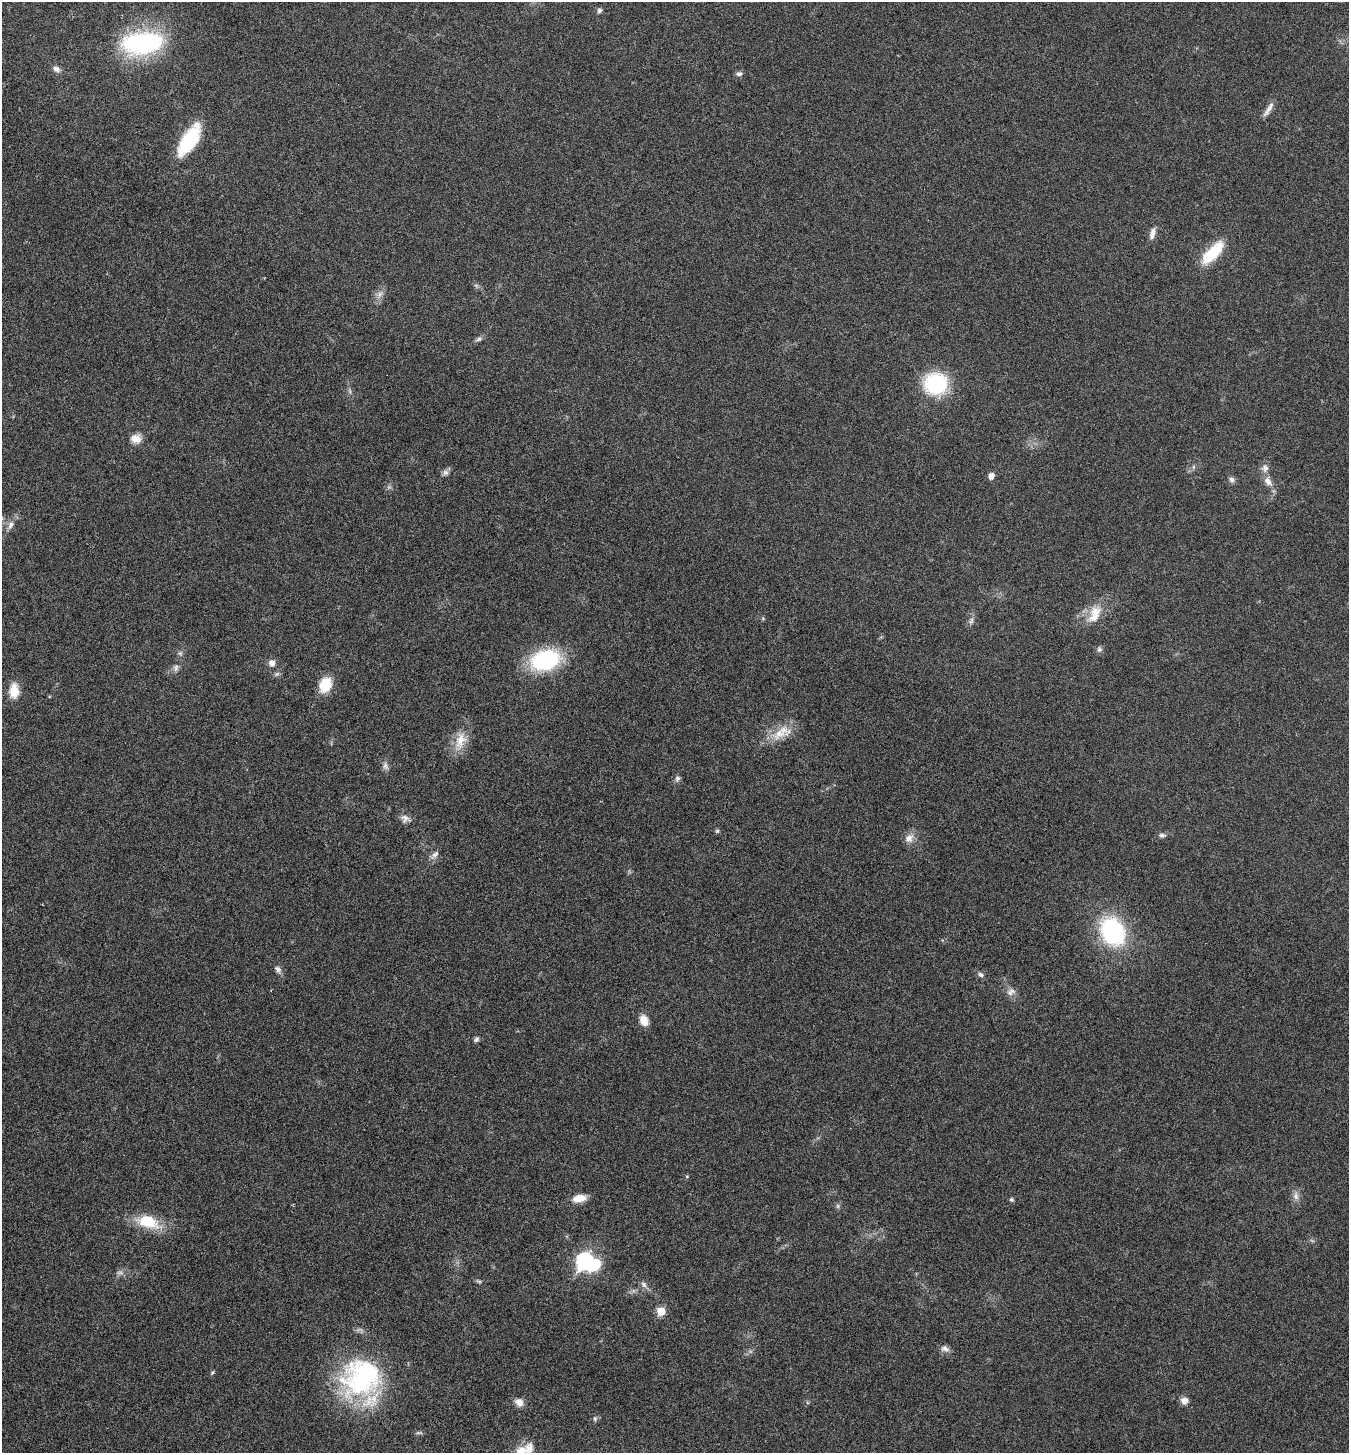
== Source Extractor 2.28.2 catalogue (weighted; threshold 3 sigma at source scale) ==
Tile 11 of 4 x 4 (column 3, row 3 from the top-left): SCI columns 2983-4329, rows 1457-2907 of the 5824 x 5817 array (HDU 1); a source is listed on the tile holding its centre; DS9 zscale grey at full resolution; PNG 1351 x 1455 px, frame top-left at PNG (2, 2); no overlay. Nothing masked; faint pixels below the display range render black.
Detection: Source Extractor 2.28.2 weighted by HDU 2 'WHT'; one run over the whole footprint, this tile lists its part. Background 0.0356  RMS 0.0039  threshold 0.0158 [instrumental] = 3 sigma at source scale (4.09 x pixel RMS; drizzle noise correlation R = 1.36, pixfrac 0.8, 0.05/0.05 arcsec/px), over >= 5 px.
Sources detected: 68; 2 too faint to see at this stretch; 1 inside a brighter object's white glare — not listed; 2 inside a brighter listed object's ellipse — not listed separately; the other 63 listed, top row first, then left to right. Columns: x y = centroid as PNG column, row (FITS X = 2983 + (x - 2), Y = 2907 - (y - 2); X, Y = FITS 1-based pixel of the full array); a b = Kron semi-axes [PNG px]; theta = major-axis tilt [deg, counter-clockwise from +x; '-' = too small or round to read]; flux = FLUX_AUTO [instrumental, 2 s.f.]
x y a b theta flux
599 11 6 5 - 0.95
142 43 43 22 7 51
56 69 9 7 -41 1.7
739 74 9 6 13 0.99
1268 109 24 6 57 2.4
189 140 37 15 58 22
1153 233 14 6 73 2.3
1213 253 35 13 46 13
380 294 10 6 50 1.7
479 339 10 6 35 1
936 383 20 19 - 32
350 391 7 4 -89 0.69
136 439 14 11 -9 3.4
1193 467 6 4 90 0.62
1265 468 11 10 - 2
445 472 8 8 - 1.2
991 476 5 5 - 2.7
1232 480 8 7 - 1.2
1268 481 13 9 -61 2.9
11 525 12 8 73 2.1
1095 612 19 16 30 6.7
971 621 11 5 67 1.3
1099 649 8 7 - 0.98
180 653 8 6 12 0.86
545 660 28 19 17 38
272 663 9 8 - 2.1
176 668 10 7 85 1.4
325 685 17 13 65 8.4
14 691 20 12 86 5.6
779 733 24 16 14 7.9
460 741 28 14 74 7
385 766 12 7 -73 1.5
677 778 8 6 63 1.1
405 819 13 10 -26 2
717 831 6 6 - 0.59
1162 835 9 6 -7 1.2
909 838 15 11 48 2.8
435 855 14 6 46 1.6
1112 931 27 21 -61 45
278 969 11 7 -52 1.4
980 974 9 5 -28 1.1
1011 992 13 9 29 2
644 1021 12 8 -67 4.5
476 1039 7 6 - 0.88
687 1176 5 4 - 0.4
1296 1196 12 8 -80 2
579 1198 14 8 11 5
1011 1200 6 6 - 0.64
838 1206 6 6 - 0.7
148 1222 31 16 -18 12
584 1261 9 7 58 73
120 1272 10 5 -4 1.2
479 1281 9 4 -20 0.67
644 1284 10 6 -51 1.4
661 1311 6 6 - 8.1
945 1349 12 8 -22 1.7
212 1372 6 4 63 0.54
361 1378 52 45 33 62
1184 1401 9 8 - 2.2
519 1402 10 8 -45 2.7
595 1418 7 5 77 0.8
419 1433 11 4 -4 0.75
521 1451 19 14 30 5.7
Isophote crosses this tile's border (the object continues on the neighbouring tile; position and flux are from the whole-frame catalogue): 1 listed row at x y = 521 1451